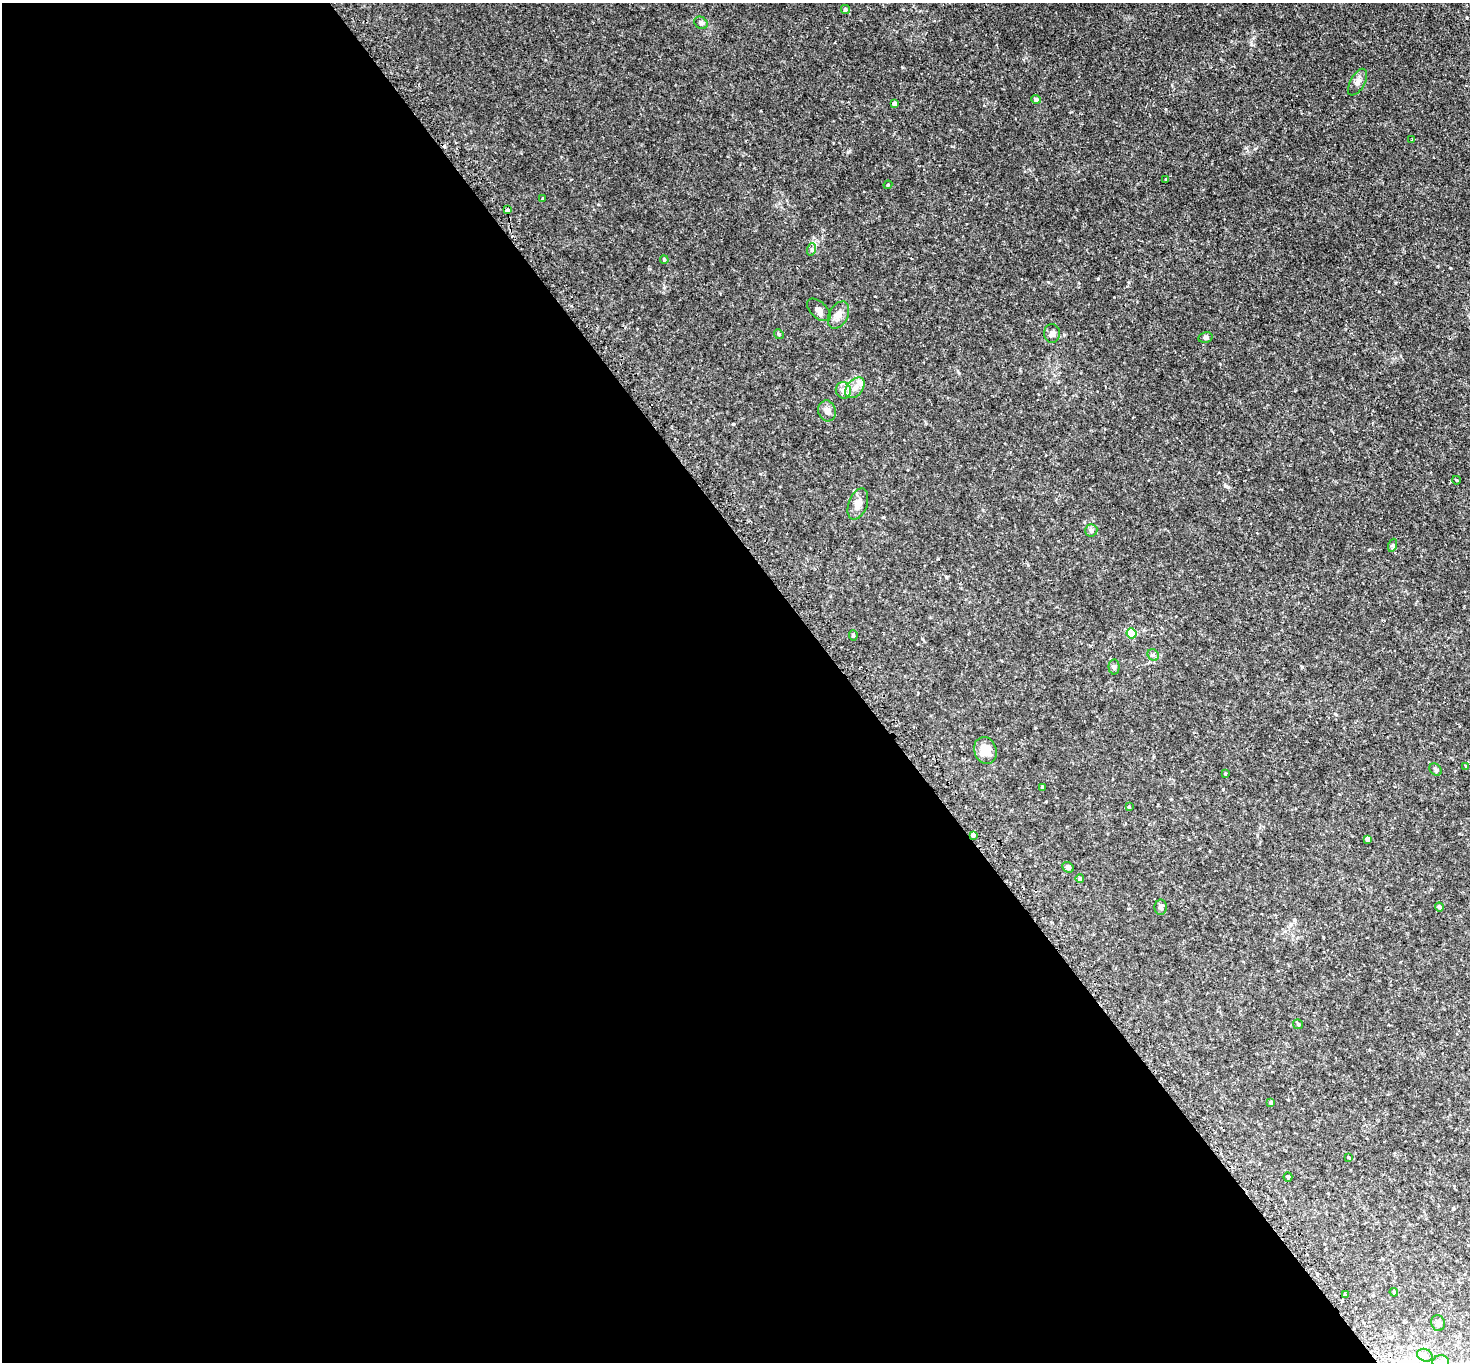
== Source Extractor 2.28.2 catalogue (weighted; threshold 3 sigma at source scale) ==
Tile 9 of 4 x 4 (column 1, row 3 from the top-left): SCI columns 42-1509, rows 1683-3042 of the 5953 x 5945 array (HDU 1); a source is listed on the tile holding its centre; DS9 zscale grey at full resolution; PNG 1472 x 1364 px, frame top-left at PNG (2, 3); each listed source drawn as its Kron ellipse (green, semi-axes under 4 px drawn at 4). Shown black and unused: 58% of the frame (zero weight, under 2 of 3 exposures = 3% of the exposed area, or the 3 px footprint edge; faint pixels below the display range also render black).
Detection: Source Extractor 2.28.2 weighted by HDU 2 'WHT'; one run over the whole footprint, this tile lists its part. Background 0.0589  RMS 0.005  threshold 0.0224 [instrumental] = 3 sigma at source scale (4.5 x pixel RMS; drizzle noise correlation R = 1.50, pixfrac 1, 0.05/0.05 arcsec/px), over >= 5 px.
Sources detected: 51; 1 cosmic-ray / hot-pixel residue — neither listed nor drawn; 1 inside a brighter listed object's ellipse — not listed separately; the other 49 listed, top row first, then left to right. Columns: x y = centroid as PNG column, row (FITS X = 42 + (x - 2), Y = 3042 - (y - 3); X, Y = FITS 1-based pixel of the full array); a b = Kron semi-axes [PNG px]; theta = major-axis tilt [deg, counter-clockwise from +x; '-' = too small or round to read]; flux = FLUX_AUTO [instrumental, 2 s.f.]
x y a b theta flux
845 9 4 4 - 0.81
701 23 7 5 -36 1.1
1358 82 15 7 60 2.3
1036 99 5 4 - 1.3
894 103 4 4 - 1.7
1412 140 3 3 - 0.55
1166 179 3 3 - 0.4
888 185 4 4 - 0.52
543 199 3 2 - 0.51
507 210 4 3 - 2.7
812 249 6 4 72 0.73
664 260 4 3 - 0.53
819 310 14 8 -43 2.8
838 315 15 9 61 3.4
1052 333 9 8 - 1.9
779 334 5 4 - 0.59
1205 337 7 5 13 1.1
855 388 12 8 50 3.8
843 390 8 7 - 2.1
827 411 10 9 - 2.4
1456 480 4 3 - 0.33
858 504 16 9 70 4
1091 530 6 6 - 1.3
1393 545 6 4 72 0.69
1132 633 5 5 - 19
853 635 5 4 - 0.8
1153 655 6 5 - 0.9
1114 667 7 5 -89 1
985 750 14 11 -72 6.8
1466 766 4 4 - 0.36
1436 769 7 5 -47 0.97
1225 774 4 3 - 0.45
1042 787 3 3 - 0.49
1129 807 3 3 - 0.42
973 835 4 4 - 1.6
1367 839 4 4 - 1.8
1068 867 6 5 - 0.98
1080 879 4 4 - 0.99
1161 907 7 6 - 1.2
1439 907 4 4 - 1.4
1298 1024 5 4 - 0.65
1271 1102 4 4 - 1
1348 1157 3 2 - 0.43
1288 1177 5 4 - 0.74
1394 1292 4 3 - 0.49
1345 1294 4 2 - 0.39
1438 1323 8 6 -68 1.4
1425 1355 8 6 -22 1.5
1441 1362 8 7 - 1.8
Overlapping masked pixels (flux is a lower limit): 1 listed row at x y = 973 835
Isophote crosses this tile's border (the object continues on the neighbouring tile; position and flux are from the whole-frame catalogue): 1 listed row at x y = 1441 1362
Unlisted compact peaks at least as high as the median listed source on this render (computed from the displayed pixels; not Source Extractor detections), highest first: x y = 1225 486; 1246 148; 1064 335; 1251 44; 1255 149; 1369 550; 664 288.